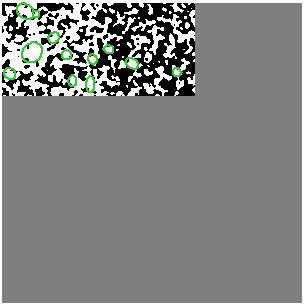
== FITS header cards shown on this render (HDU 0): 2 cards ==
NAXIS1  =                  300
NAXIS2  =                  300

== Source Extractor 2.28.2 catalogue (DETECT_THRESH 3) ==
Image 300 x 300 px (HDU 0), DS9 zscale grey, 1 PNG px = 1 image px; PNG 304 x 304 px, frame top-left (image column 1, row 300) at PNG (2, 3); each listed source drawn as its Kron ellipse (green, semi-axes under 4 px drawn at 4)
Background 0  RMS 0.38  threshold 1.15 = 3 sigma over >= 5 px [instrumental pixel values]
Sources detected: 12; all 12 listed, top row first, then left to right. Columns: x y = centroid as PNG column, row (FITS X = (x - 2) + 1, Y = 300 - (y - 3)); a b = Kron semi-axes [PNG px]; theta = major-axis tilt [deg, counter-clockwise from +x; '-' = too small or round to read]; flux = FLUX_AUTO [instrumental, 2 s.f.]
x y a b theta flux
25 11 9 7 -35 77
36 15 4 3 - 44
54 38 6 5 - 76
109 49 5 3 - 57
32 53 11 9 42 3300
67 55 5 4 - 29
93 59 5 5 - 57
132 64 7 5 -32 340
177 72 4 3 - 34
10 74 6 5 - 54
73 81 6 4 -89 32
91 85 8 4 -90 51